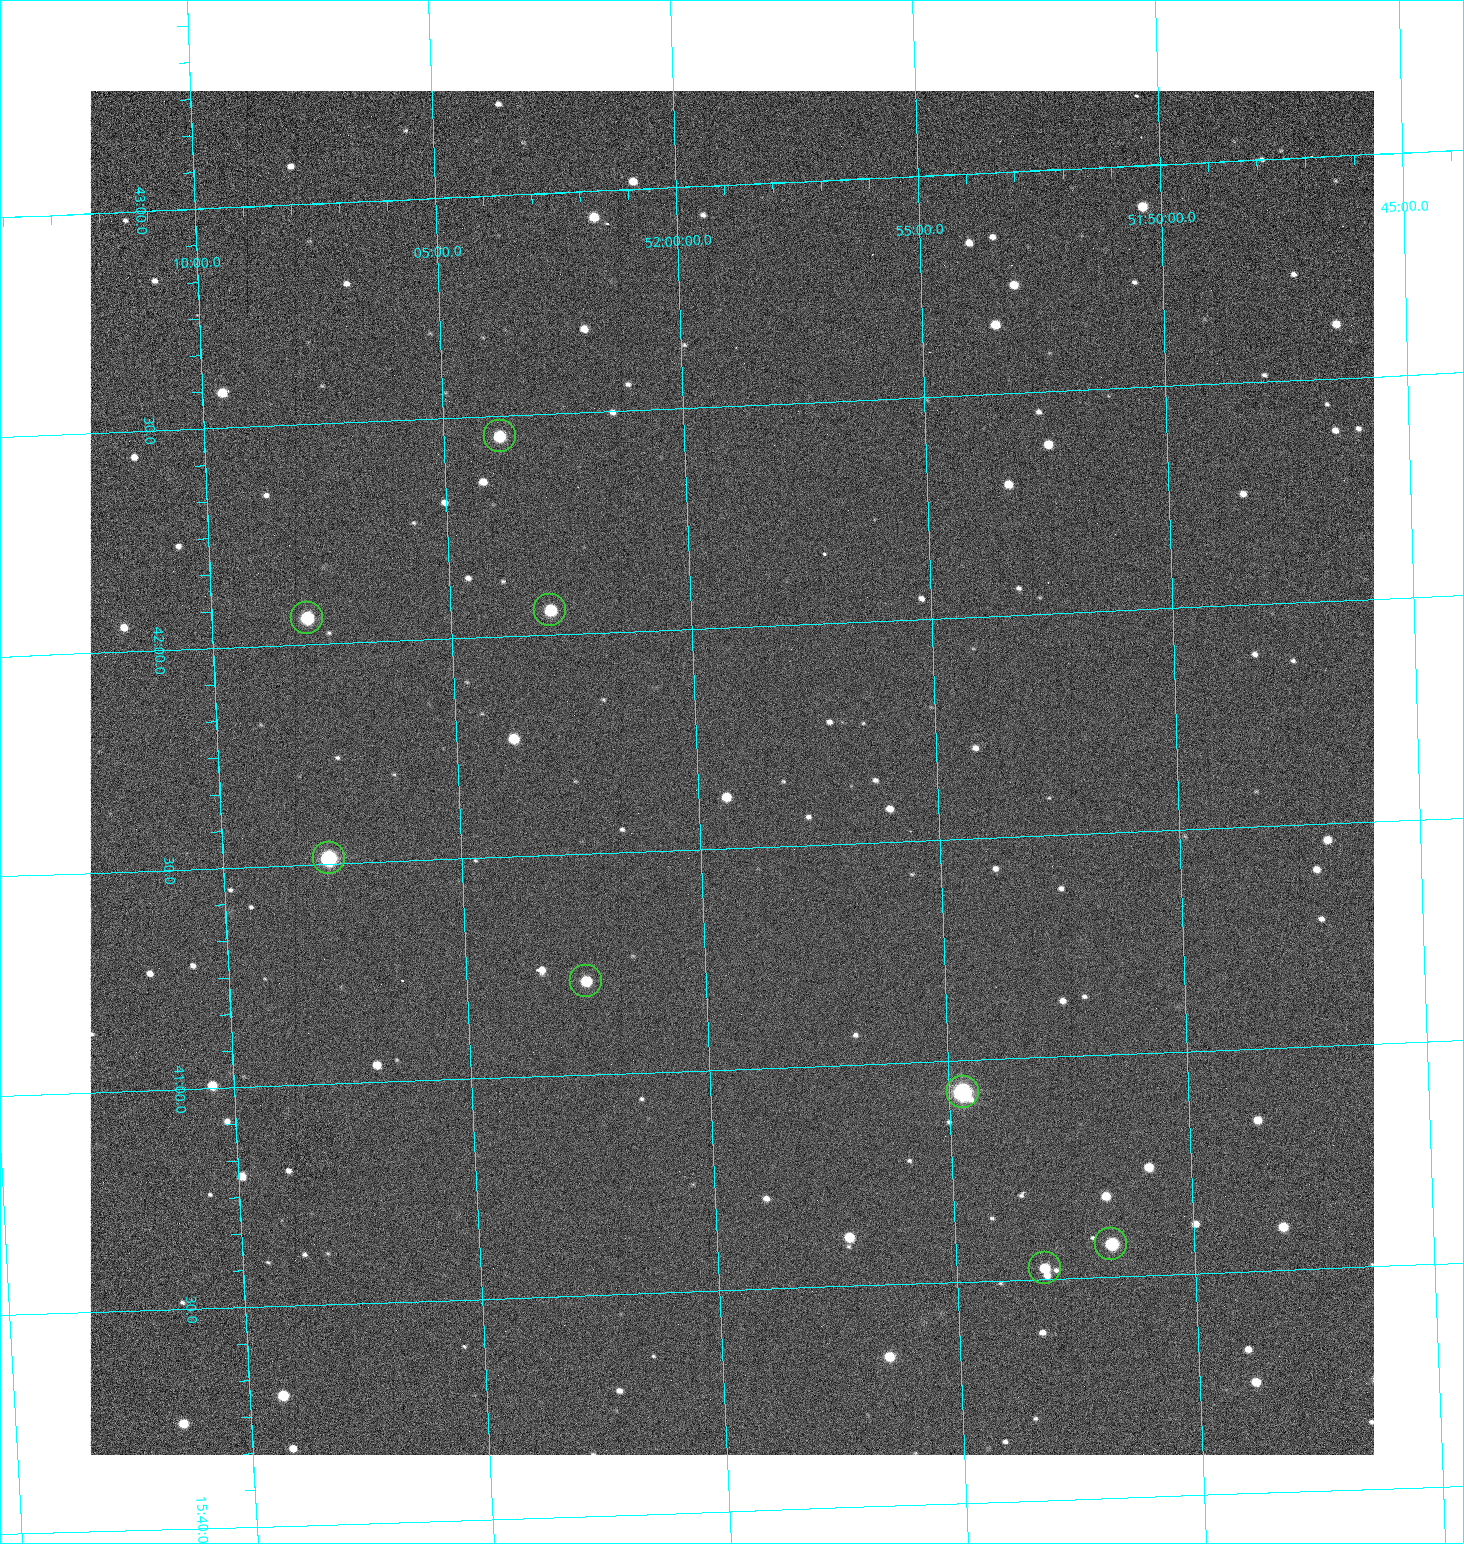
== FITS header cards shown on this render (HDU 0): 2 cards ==
NAXIS1  =                 1284 /fastest changing axis
NAXIS2  =                 1364 /next to fastest changing axis

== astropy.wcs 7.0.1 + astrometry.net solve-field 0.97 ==
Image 1284 x 1364 px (HDU 0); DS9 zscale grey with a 90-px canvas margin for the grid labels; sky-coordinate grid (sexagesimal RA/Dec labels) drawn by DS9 from the SOLVED WCS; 8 Tycho-2 reference stars matched to detected sources circled (green)
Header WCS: RA---TAN/DEC--TAN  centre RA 15:41:40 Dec +51:59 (235.42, +51.99 deg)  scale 1.25 arcsec/px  FOV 26.8' x 28.5'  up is +92 deg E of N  parity flipped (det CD > 0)
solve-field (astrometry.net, Tycho-2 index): VERIFIED the header's WCS against the Tycho-2 star catalogue (8 matches, 0 conflicts) and refined it, rather than solving blind
Solved WCS: RA---TAN-SIP/DEC--TAN-SIP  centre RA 15:41:40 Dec +51:59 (235.42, +51.99 deg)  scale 1.25 arcsec/px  FOV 26.8' x 28.5'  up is +92 deg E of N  parity flipped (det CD > 0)
The solver's refit moves the header's centre by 0.6 arcsec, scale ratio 0.9985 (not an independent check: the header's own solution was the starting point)
Tycho-2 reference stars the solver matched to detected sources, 8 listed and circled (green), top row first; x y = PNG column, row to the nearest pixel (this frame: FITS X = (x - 90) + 1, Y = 1364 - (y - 91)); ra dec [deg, ICRS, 3 dp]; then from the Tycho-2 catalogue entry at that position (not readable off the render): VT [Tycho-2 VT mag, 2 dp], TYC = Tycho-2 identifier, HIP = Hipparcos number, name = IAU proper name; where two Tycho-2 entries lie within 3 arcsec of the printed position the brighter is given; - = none
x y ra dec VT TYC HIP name
500 436 235.614 +52.064 11.61 3489-1132-1 - -
550 610 235.514 +52.049 11.19 3489-1407-1 - -
307 618 235.515 +52.133 11.12 3489-1380-1 - -
329 858 235.378 +52.130 9.31 3489-1322-1 76850 -
586 981 235.303 +52.042 11.52 3489-958-1 - -
963 1092 235.232 +51.912 9.59 3489-824-1 - -
1111 1244 235.143 +51.862 10.97 3489-1016-1 - -
1045 1268 235.131 +51.886 12.29 3489-908-1 - -